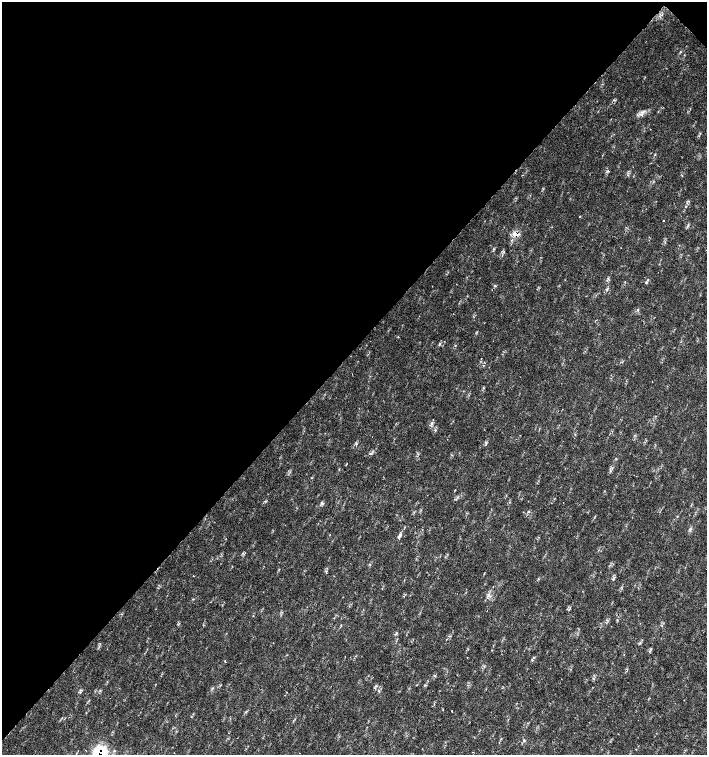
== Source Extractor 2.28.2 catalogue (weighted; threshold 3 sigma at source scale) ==
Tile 2 of 4 x 4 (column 2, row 1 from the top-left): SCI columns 1635-3043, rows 4517-6021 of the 6023 x 6029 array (HDU 1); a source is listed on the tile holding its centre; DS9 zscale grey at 2 x 2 block average (1 PNG px = mean of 2 x 2 image px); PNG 709 x 757 px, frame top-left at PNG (2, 2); no overlay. Shown black and unused: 47% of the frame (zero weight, under 2 of 3 exposures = <1% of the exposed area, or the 3 px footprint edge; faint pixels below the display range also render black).
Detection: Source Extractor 2.28.2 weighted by HDU 2 'WHT'; one run over the whole footprint, this tile lists its part. Background 0.0178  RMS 0.0029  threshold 0.0129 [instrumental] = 3 sigma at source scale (4.5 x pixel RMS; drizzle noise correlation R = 1.50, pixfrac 1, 0.0396/0.0396 arcsec/px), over >= 5 px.
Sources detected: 34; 1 cosmic-ray / hot-pixel residue — not listed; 1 inside a brighter listed object's ellipse — not listed separately; the other 32 listed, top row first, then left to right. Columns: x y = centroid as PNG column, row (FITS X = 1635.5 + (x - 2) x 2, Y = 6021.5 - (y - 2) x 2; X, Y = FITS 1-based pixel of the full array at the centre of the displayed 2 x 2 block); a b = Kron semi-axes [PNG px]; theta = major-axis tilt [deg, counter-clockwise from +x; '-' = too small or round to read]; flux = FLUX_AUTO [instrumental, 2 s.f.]
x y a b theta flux
680 52 3 2 - 0.41
641 114 4 3 - 1.2
688 201 3 2 - 0.42
580 216 2 2 - 0.41
663 221 2 2 - 0.37
516 234 9 5 -29 3.6
646 282 3 3 - 0.71
495 286 3 2 - 0.56
607 289 5 3 - 1
638 309 3 3 - 0.74
439 344 4 3 - 0.73
481 359 2 2 - 0.39
652 381 2 2 - 0.19
483 388 3 2 - 0.51
370 454 3 2 - 0.58
311 478 3 2 - 0.32
265 501 4 2 - 0.47
322 503 4 3 - 1.4
399 536 8 4 58 1.7
326 572 4 2 - 0.77
193 576 2 2 - 0.73
614 578 6 2 63 0.8
488 595 4 2 - 1
617 620 3 2 - 0.42
640 623 2 2 - 0.31
534 657 3 2 - 0.57
225 661 3 2 - 0.42
376 686 3 3 - 0.57
452 711 2 2 - 0.6
246 712 5 2 - 0.56
524 740 3 2 - 0.53
101 752 11 9 -33 32
Overlapping masked pixels (flux is a lower limit): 2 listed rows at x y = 516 234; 101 752
Isophote crosses this tile's border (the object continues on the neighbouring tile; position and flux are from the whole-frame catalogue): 1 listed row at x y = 101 752
Diffuse or blended objects may show on this block-average render without a row.